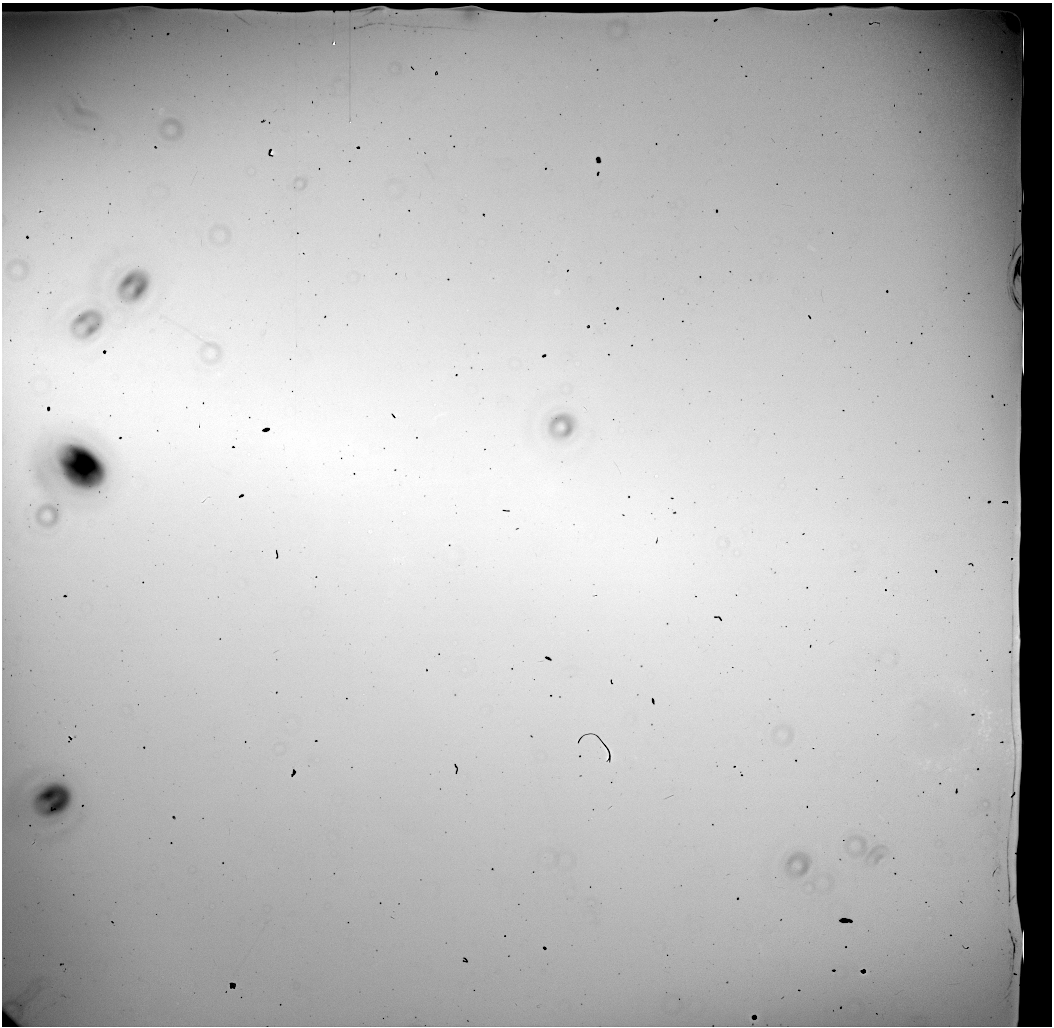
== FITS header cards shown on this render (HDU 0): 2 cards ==
NAXIS1  =                 1050 / length of data axis 1
NAXIS2  =                 1024 / length of data axis 2

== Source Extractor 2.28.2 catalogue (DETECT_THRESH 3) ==
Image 1050 x 1024 px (HDU 0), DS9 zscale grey, 1 PNG px = 1 image px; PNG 1054 x 1028 px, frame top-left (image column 1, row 1024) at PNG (2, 3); no overlay
Background 19800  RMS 99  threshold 296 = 3 sigma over >= 5 px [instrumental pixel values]
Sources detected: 12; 3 with non-positive FLUX_AUTO (blend fragments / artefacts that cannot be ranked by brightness) are not listed; the other 9 listed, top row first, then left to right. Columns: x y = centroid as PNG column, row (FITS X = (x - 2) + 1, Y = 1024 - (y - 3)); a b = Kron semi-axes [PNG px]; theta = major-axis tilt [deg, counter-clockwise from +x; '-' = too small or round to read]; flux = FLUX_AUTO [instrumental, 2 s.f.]
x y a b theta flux
334 44 3 3 - 26000
350 122 2 2 - 4800
273 152 3 3 - 11000
197 427 3 2 - 6000
295 433 6 4 0 13000
605 750 5 2 - 4600
612 754 22 2 -81 7200
607 756 4 2 - 7900
4 822 70 14 -84 330000
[3 non-positive-flux detections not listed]